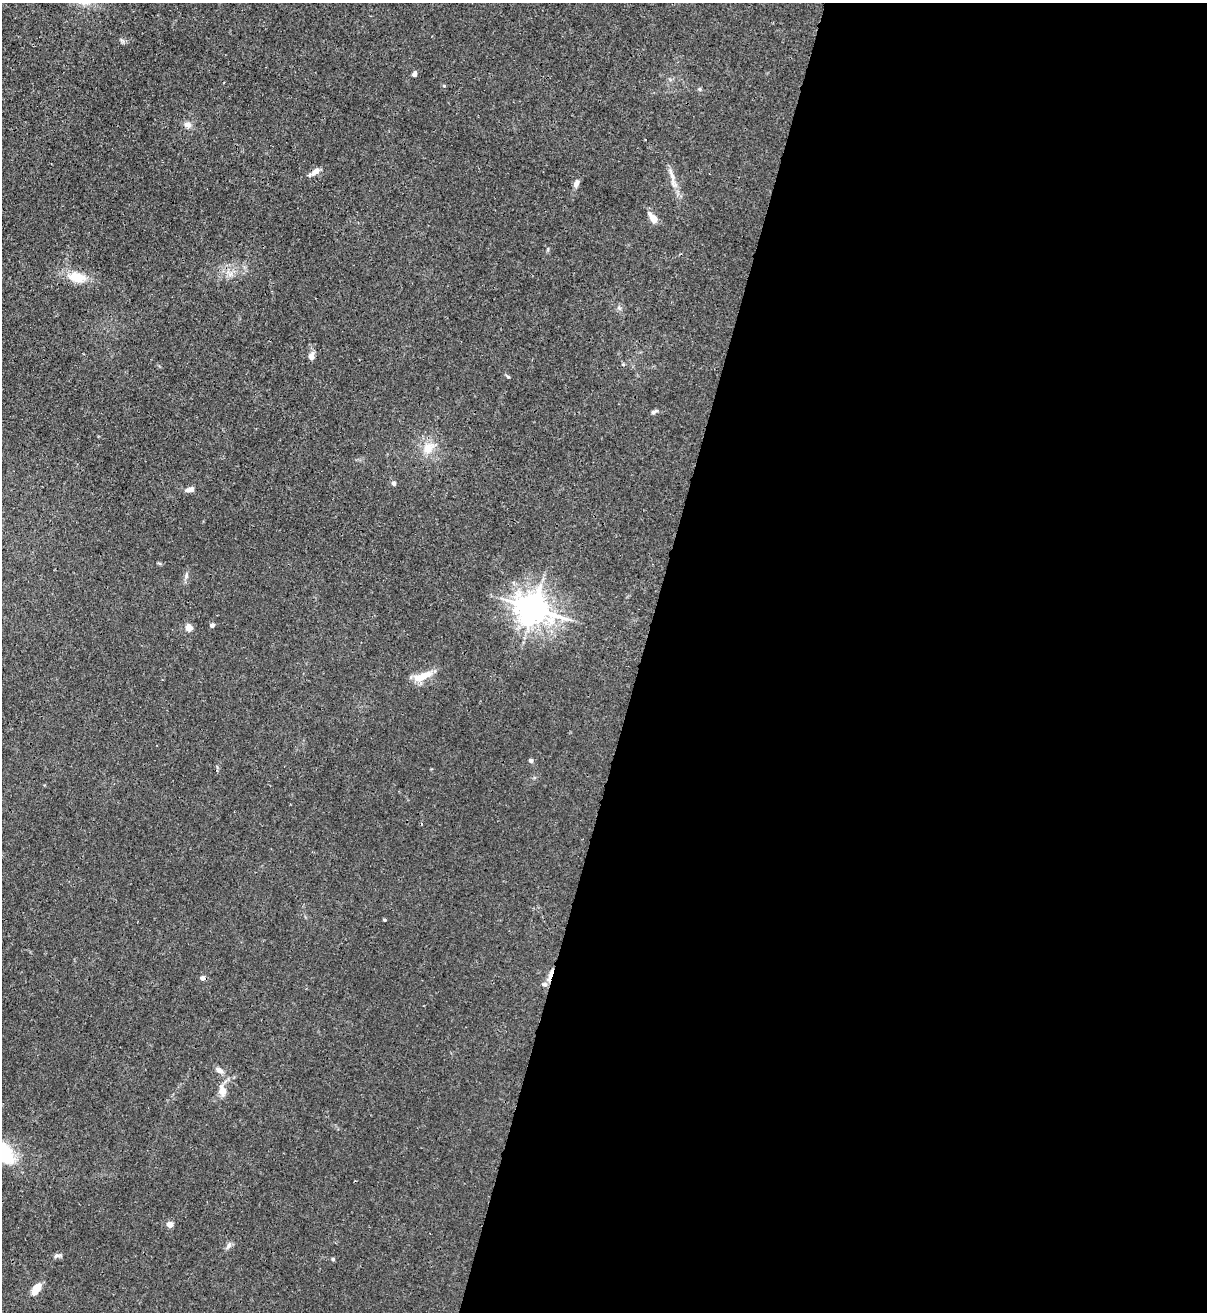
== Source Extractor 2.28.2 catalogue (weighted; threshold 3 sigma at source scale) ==
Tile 12 of 4 x 4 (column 4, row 3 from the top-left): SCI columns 3962-5166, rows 1342-2651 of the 5386 x 5315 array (HDU 1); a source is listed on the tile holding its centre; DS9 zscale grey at full resolution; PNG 1209 x 1314 px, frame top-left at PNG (2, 3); no overlay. Shown black and unused: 47% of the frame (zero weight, under 3 of 4 exposures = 7% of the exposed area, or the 3 px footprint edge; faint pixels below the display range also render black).
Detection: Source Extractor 2.28.2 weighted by HDU 2 'WHT'; one run over the whole footprint, this tile lists its part. Background 0.0226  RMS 0.0029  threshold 0.013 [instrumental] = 3 sigma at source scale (4.5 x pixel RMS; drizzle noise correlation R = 1.50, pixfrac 1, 0.05/0.05 arcsec/px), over >= 5 px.
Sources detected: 31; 1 inside a brighter listed object's ellipse — not listed separately; the other 30 listed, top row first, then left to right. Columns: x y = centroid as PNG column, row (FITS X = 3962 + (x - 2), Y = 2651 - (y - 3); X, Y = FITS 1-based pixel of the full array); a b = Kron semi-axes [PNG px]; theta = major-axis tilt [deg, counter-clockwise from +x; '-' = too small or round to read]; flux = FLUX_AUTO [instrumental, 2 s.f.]
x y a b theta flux
414 74 7 5 60 0.78
700 89 6 3 -71 0.36
188 124 12 7 -8 1.2
315 171 13 6 33 1.7
672 175 24 5 -74 2.3
576 183 9 6 67 1.4
654 219 8 6 -44 3.4
77 277 23 12 -9 5.8
311 356 9 7 76 1.5
508 377 6 3 -20 0.34
654 412 9 4 30 0.67
428 448 16 13 55 4.1
394 483 5 5 - 0.67
190 490 11 6 10 1.4
186 575 10 3 80 0.66
534 609 10 9 - 440
212 625 5 4 - 0.92
189 627 5 5 - 4.3
423 676 27 8 21 4.6
531 761 4 4 - 1
384 920 3 3 - 0.43
550 975 22 4 72 2.1
202 978 6 6 - 0.92
219 1070 11 7 -31 1.3
222 1091 15 9 -78 2.4
170 1224 4 4 - 3.2
229 1246 10 6 53 0.97
57 1256 10 5 10 0.82
333 1259 4 4 - 0.4
36 1288 12 6 56 4.9
Overlapping masked pixels (flux is a lower limit): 1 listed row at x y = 550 975